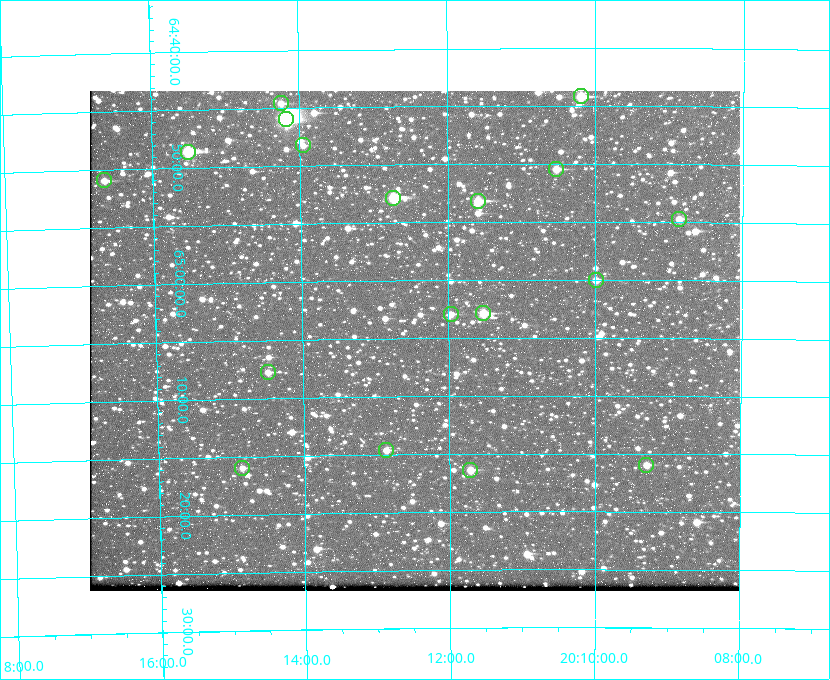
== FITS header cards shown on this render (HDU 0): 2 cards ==
NAXIS1  =                  650 / Width of table row in bytes
NAXIS2  =                  500 / Number of rows in table

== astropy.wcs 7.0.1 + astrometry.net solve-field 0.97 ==
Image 650 x 500 px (HDU 0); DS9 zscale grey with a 90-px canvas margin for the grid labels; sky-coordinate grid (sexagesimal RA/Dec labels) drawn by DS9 from the SOLVED WCS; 18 Tycho-2 reference stars matched to detected sources circled (green)
Header WCS: none
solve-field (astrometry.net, Tycho-2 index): SOLVED blind (the file carries no WCS)
Solved WCS: RA---TAN-SIP/DEC--TAN-SIP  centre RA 20:12:28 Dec +65:05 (303.12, +65.09 deg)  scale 5.18 arcsec/px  FOV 56.2' x 43.2'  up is -180 deg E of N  parity flipped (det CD > 0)
(file carries no celestial WCS; the grid is the blind solution)
Tycho-2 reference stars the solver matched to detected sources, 18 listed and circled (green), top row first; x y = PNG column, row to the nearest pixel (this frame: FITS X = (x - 90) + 1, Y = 500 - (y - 91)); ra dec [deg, ICRS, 3 dp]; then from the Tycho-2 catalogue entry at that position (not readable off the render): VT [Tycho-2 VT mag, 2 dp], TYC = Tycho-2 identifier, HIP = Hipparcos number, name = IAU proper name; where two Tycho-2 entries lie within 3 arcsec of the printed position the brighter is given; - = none
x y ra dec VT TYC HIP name
581 96 302.549 +64.736 9.65 4240-950-1 - -
281 103 303.562 +64.742 10.88 4240-278-1 - -
286 119 303.544 +64.765 7.36 4240-620-1 99731 -
303 145 303.488 +64.804 11.29 4240-68-1 - -
188 152 303.878 +64.810 8.93 4240-794-1 - -
556 169 302.633 +64.841 10.69 4240-985-1 - -
104 180 304.164 +64.849 10.65 4240-315-1 - -
393 198 303.184 +64.880 9.02 4240-488-1 - -
478 201 302.897 +64.886 9.40 4240-717-1 - -
679 219 302.216 +64.912 11.03 4240-1279-1 - -
596 280 302.498 +65.000 11.22 4240-149-1 - -
483 313 302.882 +65.048 10.25 4240-98-1 - -
451 314 302.992 +65.048 11.44 4240-88-1 - -
268 372 303.620 +65.129 11.18 4240-34-1 - -
386 450 303.217 +65.244 11.17 4240-236-1 - -
646 465 302.323 +65.266 11.19 4240-188-1 - -
242 468 303.713 +65.266 11.45 4240-564-1 - -
470 470 302.928 +65.273 10.74 4240-760-1 - -